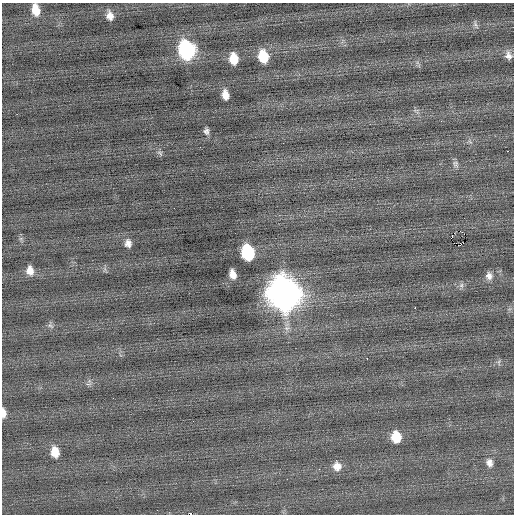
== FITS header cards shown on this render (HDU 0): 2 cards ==
NAXIS1  =                  512 / Axis length
NAXIS2  =                  512 / Axis length

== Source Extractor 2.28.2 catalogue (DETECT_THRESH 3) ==
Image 512 x 512 px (HDU 0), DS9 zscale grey, 1 PNG px = 1 image px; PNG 516 x 516 px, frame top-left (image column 1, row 512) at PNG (2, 3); no overlay
Background 0.0132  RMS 0.75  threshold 2.25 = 3 sigma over >= 5 px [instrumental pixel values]
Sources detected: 31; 2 with non-positive FLUX_AUTO (blend fragments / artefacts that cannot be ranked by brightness) are not listed; the other 29 listed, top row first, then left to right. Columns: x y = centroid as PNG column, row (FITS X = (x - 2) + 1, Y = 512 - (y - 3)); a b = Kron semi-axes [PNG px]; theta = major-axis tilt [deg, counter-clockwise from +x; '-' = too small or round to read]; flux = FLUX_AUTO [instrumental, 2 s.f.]
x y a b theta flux
36 10 12 7 -78 720
110 16 9 7 -78 340
475 24 13 5 -73 140
187 50 12 9 -77 10000
508 55 11 8 -76 280
263 56 12 9 -77 1300
233 59 10 7 -82 870
225 95 10 6 -81 450
206 131 8 6 -78 170
507 151 2 2 - 84
160 153 9 5 -31 110
455 164 10 7 -67 180
128 243 10 8 -81 280
460 244 6 2 19 1400
248 252 11 8 -77 4100
30 270 11 8 -79 430
233 274 8 6 -73 420
489 276 10 8 -85 280
461 285 7 6 - 140
284 293 15 13 -71 82000
415 308 3 2 - 280
50 326 10 6 -36 130
367 358 3 2 - 95
3 413 11 5 -87 280
396 437 10 9 - 1200
55 452 11 8 -80 730
489 463 12 9 -75 300
337 466 11 10 - 460
191 514 2 2 - 110
At the frame edge (FLAGS 8, measured only in part): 3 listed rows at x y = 36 10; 3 413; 191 514
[2 non-positive-flux detections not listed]